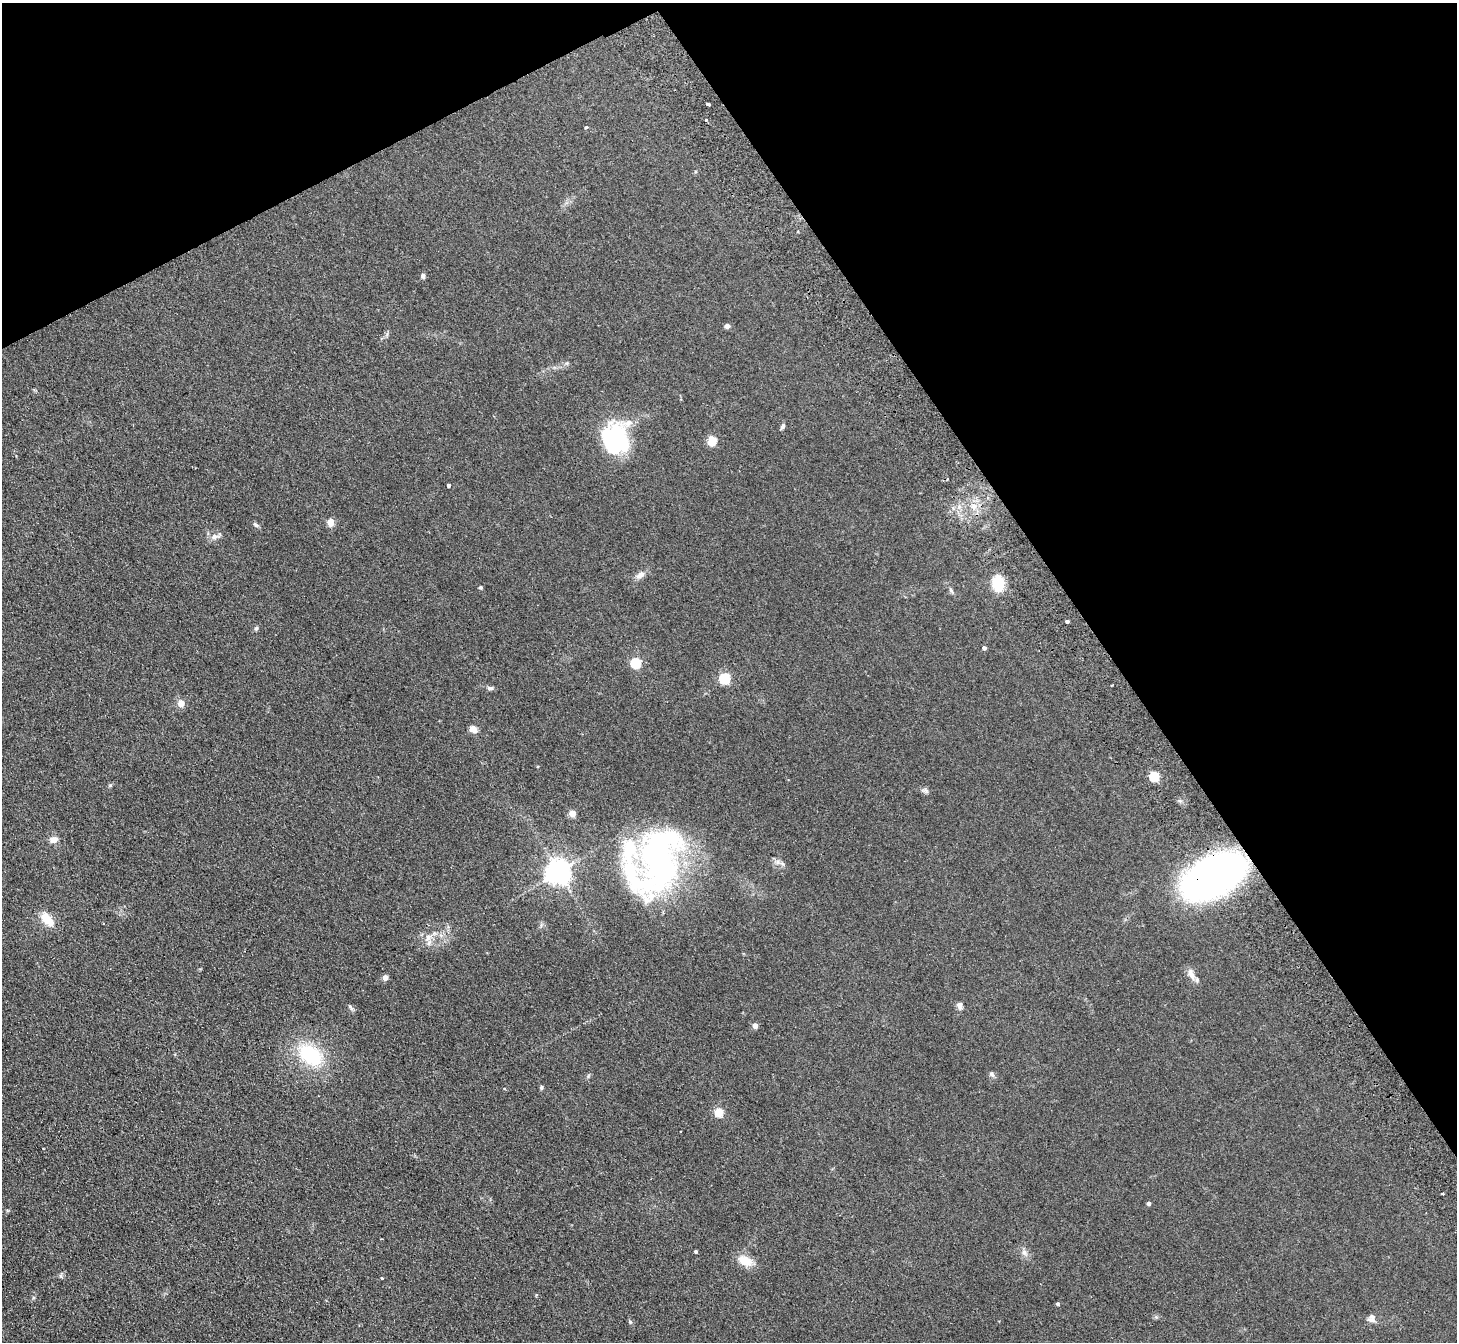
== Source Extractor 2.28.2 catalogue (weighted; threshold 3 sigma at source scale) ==
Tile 3 of 4 x 4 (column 3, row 1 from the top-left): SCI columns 2964-4418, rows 4213-5552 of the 5926 x 5882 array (HDU 1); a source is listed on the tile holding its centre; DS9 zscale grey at full resolution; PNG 1459 x 1344 px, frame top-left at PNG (2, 3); no overlay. Shown black and unused: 30% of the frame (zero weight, under 2 of 3 exposures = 3% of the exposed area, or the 3 px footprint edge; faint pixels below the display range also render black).
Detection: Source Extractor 2.28.2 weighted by HDU 2 'WHT'; one run over the whole footprint, this tile lists its part. Background 0.106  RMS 0.012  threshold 0.0521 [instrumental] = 3 sigma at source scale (4.5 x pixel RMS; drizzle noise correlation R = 1.50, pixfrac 1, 0.05/0.05 arcsec/px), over >= 5 px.
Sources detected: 61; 1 inside a brighter object's white glare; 1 cosmic-ray / hot-pixel residue — not listed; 3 inside a brighter listed object's ellipse — not listed separately; the other 56 listed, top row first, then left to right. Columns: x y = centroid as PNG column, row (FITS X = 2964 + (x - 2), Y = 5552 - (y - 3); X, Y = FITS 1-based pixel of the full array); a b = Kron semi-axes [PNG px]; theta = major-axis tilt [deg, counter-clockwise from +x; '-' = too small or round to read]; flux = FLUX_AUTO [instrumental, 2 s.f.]
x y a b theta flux
708 104 4 3 - 4.7
706 120 3 3 - 6
586 127 4 3 - 2.9
423 276 5 5 - 3.2
727 326 5 5 - 4.1
783 427 7 5 52 2.1
615 438 34 28 -86 110
712 440 5 5 - 50
448 485 3 3 - 2.4
974 506 9 7 62 7.2
330 522 5 4 - 23
256 525 9 5 -30 2.4
215 536 12 8 10 5.8
640 575 13 8 40 6.3
998 583 17 12 -88 29
480 587 4 4 - 1.8
951 590 9 4 -55 2.2
1067 621 3 3 - 2.3
256 629 6 4 63 1.9
984 648 5 4 - 2.6
636 663 5 5 - 69
724 678 5 5 - 89
490 688 9 5 -6 2.9
181 703 5 5 - 13
473 729 10 7 -37 6.2
1154 776 5 5 - 68
110 785 5 3 - 1.2
925 790 13 4 -11 2.7
572 813 5 4 - 21
54 839 11 8 13 6.3
658 859 74 46 78 320
777 862 7 6 - 4.1
558 871 7 7 - 1100
1214 876 46 26 28 600
47 919 21 11 -46 18
428 937 9 6 86 5.1
1191 974 15 8 -65 8.7
385 977 4 4 - 9.6
959 1005 9 7 -71 3.8
350 1007 12 3 -54 2
755 1026 4 4 - 10
310 1055 26 18 -37 72
992 1074 7 7 - 2.7
541 1087 6 4 90 1.6
719 1112 5 5 - 42
43 1149 3 2 - 0.92
1443 1193 3 3 - 6.6
1149 1203 4 4 - 3.2
695 1251 3 3 - 1.9
1024 1252 9 7 -58 4.4
745 1261 19 11 -25 16
61 1276 6 4 -45 2
382 1278 4 3 - 1.8
1057 1304 4 4 - 1.8
1372 1318 11 9 -79 5.4
630 1322 6 4 -56 1.4
Overlapping masked pixels (flux is a lower limit): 1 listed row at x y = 1214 876